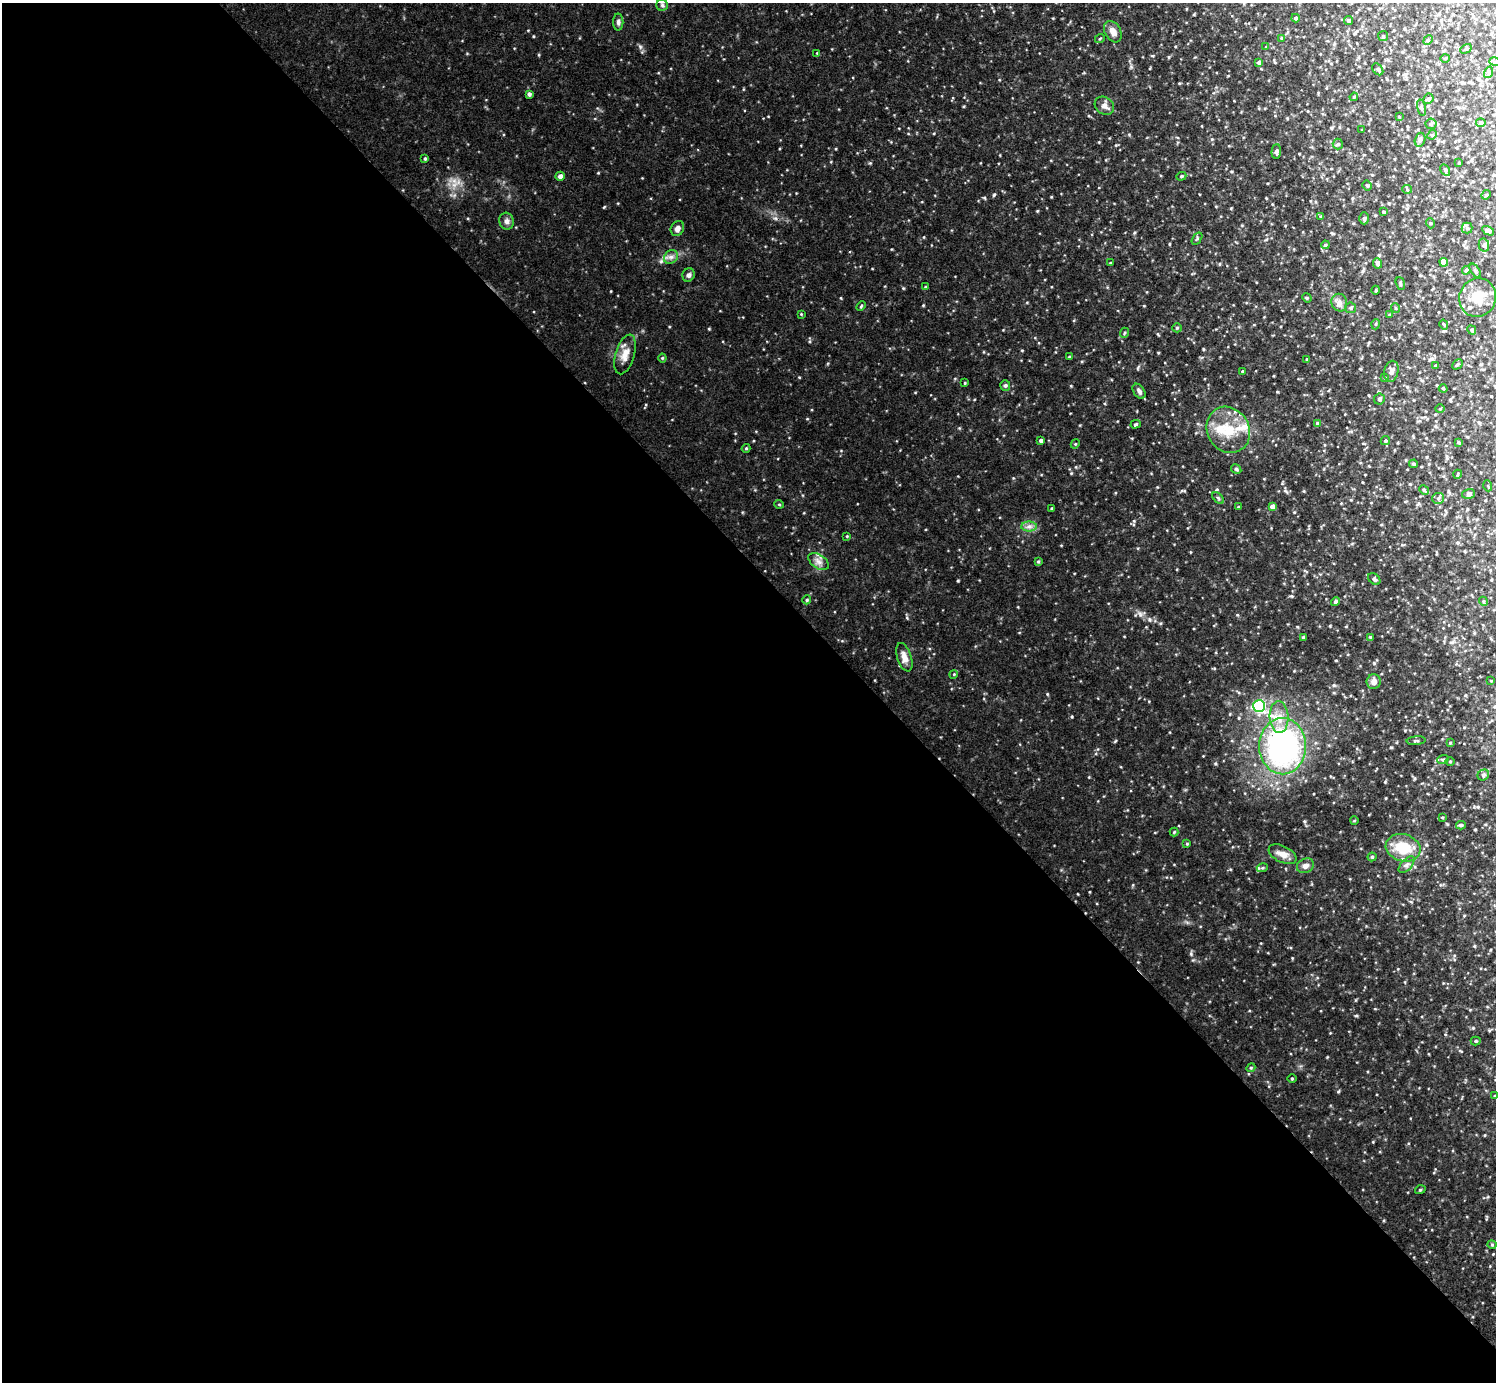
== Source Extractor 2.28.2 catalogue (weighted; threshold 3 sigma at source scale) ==
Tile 9 of 4 x 4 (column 1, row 3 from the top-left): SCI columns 1-1494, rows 1535-2914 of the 5974 x 5972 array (HDU 1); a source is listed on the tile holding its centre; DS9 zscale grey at full resolution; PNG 1498 x 1384 px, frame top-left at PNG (2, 3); each listed source drawn as its Kron ellipse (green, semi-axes under 4 px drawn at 4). Shown black and unused: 58% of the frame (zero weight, under 3 of 4 exposures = <1% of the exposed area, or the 3 px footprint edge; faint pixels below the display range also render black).
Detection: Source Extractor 2.28.2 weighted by HDU 2 'WHT'; one run over the whole footprint, this tile lists its part. Background 0.112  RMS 0.011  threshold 0.048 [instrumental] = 3 sigma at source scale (4.5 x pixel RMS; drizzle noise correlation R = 1.50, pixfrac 1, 0.05/0.05 arcsec/px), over >= 5 px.
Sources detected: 151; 5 inside a brighter listed object's ellipse — not listed separately; the other 146 listed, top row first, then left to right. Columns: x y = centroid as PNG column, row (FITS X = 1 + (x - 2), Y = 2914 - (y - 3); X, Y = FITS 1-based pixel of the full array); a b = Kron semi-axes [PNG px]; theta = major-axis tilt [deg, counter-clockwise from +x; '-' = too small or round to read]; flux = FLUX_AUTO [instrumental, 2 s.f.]
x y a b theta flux
662 5 6 5 - 2
1295 18 4 4 - 1.7
1349 20 4 4 - 1.6
618 22 8 5 -90 2.5
1113 32 11 8 -60 7
1383 36 5 5 - 1.3
1100 38 5 3 - 0.86
1281 38 4 3 - 1.1
1428 40 5 4 - 1.3
1266 47 3 3 - 0.75
1466 49 6 4 29 1.4
817 53 4 4 - 0.95
1445 58 5 3 - 0.92
1259 62 4 4 - 3.1
1495 62 5 3 - 1.1
1378 69 6 4 -51 1.8
1489 72 6 4 73 1.5
529 94 4 4 - 2.2
1354 97 4 4 - 1.3
1428 99 5 4 - 2.1
1104 106 10 8 -36 5.1
1421 108 8 3 -78 1.8
1399 117 3 3 - 0.87
1481 123 5 4 - 2.6
1431 124 5 5 - 1.7
1362 130 4 2 - 0.72
1432 135 5 4 - 1.2
1420 140 7 5 73 2.3
1338 144 5 5 - 1.5
1276 151 7 5 88 2.7
425 158 4 3 - 1.2
1459 163 3 3 - 0.99
1445 170 6 4 -59 1.5
560 176 4 4 - 4.3
1181 176 5 4 - 1.5
1367 185 5 3 - 1.3
1407 189 5 4 - 1.2
1486 195 5 4 - 1.2
1383 212 4 3 - 1.2
1321 217 4 4 - 1.4
1364 218 6 4 -90 2.2
507 221 8 7 - 3.9
1430 223 5 3 - 0.97
677 228 8 6 60 4
1467 228 5 5 - 1.9
1488 231 6 4 -29 2.3
1197 239 7 4 56 1.5
1325 245 4 3 - 1.1
1484 245 6 5 - 2.2
671 257 7 6 - 3.6
1444 262 4 4 - 9.5
1111 263 3 2 - 1.1
1378 263 5 4 - 3.6
1466 270 4 4 - 3.3
1475 271 8 4 -57 1.8
689 275 7 6 - 3.3
1400 284 7 4 -71 1.4
926 287 4 3 - 1.1
1376 290 4 3 - 0.97
1478 297 19 18 - 20
1307 298 5 4 - 1
1339 303 9 7 -70 4.3
861 306 5 3 - 1.1
1351 308 5 5 - 2.1
1395 308 5 3 - 0.95
801 314 3 3 - 0.75
1389 315 4 3 - 1
1376 324 5 3 - 0.94
1444 325 5 3 - 0.93
1177 328 5 4 - 1.2
1472 330 5 3 - 1.9
1124 333 5 3 - 1
625 354 20 9 73 11
1069 357 4 3 - 0.94
662 358 4 4 - 1.2
1307 359 4 3 - 0.83
1457 364 6 3 44 1.2
1436 366 3 3 - 2.3
1242 371 3 3 - 0.9
1391 371 11 7 76 5.9
1385 378 4 4 - 0.95
965 383 3 3 - 0.86
1005 385 5 5 - 1.8
1443 388 4 3 - 1.1
1139 391 8 5 -55 3.3
1379 399 5 5 - 2.4
1440 409 5 3 - 0.8
1136 424 5 4 - 1.3
1318 424 4 4 - 3.8
1228 430 24 21 -58 32
1041 441 4 3 - 2.2
1385 441 5 4 - 1.5
1459 442 4 3 - 1.4
1075 444 5 3 - 0.94
746 448 4 4 - 1.1
1413 464 4 4 - 1.8
1236 469 5 4 - 1.6
1458 474 5 3 - 0.88
1488 486 5 3 - 0.9
1424 490 5 4 - 1.3
1468 494 6 4 18 1.9
1218 498 7 4 -46 1.6
1438 498 6 5 - 2
779 504 5 3 - 0.85
1238 507 3 3 - 1.2
1272 507 4 4 - 4.1
1052 509 3 3 - 1.1
1029 526 7 5 1 3.4
847 536 3 2 - 0.8
1038 561 4 3 - 1.2
819 562 11 7 -36 5
1374 579 7 5 -40 2.6
807 600 4 4 - 1.3
1483 601 5 3 - 1
1335 602 4 4 - 2.1
1303 637 3 3 - 1.1
1370 637 4 4 - 0.94
904 657 15 7 -72 7.4
954 674 4 3 - 0.91
1491 681 4 2 - 0.74
1374 682 7 7 - 5.2
1259 706 6 6 - 140
1279 717 16 9 -87 12
1416 741 9 3 5 1.4
1450 743 3 3 - 1
1283 746 28 23 90 230
1443 759 6 3 19 1.2
1450 761 4 3 - 0.92
1483 775 6 5 - 2.2
1442 817 4 2 - 0.88
1354 821 4 3 - 0.82
1461 825 5 4 - 1.7
1174 832 4 4 - 0.96
1187 844 4 3 - 0.97
1403 848 17 13 -16 27
1282 854 15 8 -26 7.7
1372 857 4 4 - 1.5
1407 865 10 5 47 2.9
1305 866 9 7 23 4.3
1262 868 5 3 - 1.3
1476 1041 5 4 - 1.4
1251 1068 4 4 - 1.1
1292 1078 4 3 - 0.98
1495 1096 4 3 - 1.1
1420 1190 5 3 - 0.98
1492 1245 4 4 - 1.2
Isophote crosses this tile's border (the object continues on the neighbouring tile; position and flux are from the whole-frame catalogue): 2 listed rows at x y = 1495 62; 1495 1096
Unlisted compact peaks at least as high as the median listed source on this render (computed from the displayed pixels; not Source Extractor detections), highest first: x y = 994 195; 1140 615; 1149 619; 1037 211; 1356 1016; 1473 1028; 1291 596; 1134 521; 1374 663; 1330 626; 1385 782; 1391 747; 1237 615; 1144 306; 1212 139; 984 197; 1131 67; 1339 1091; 934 133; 1286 491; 1297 627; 1169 57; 1129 135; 1294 512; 1184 491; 1282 483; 1160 623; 1138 367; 1214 668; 1334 685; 1152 56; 1231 208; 1277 392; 454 181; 1080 425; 1336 660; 1216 763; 1384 1220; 1461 1051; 1386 798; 1304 491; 1470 1010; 1474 946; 1485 1135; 1402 754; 1076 467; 1193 960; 1220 264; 1447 824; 1266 198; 1135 232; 1216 206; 1242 225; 1360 369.